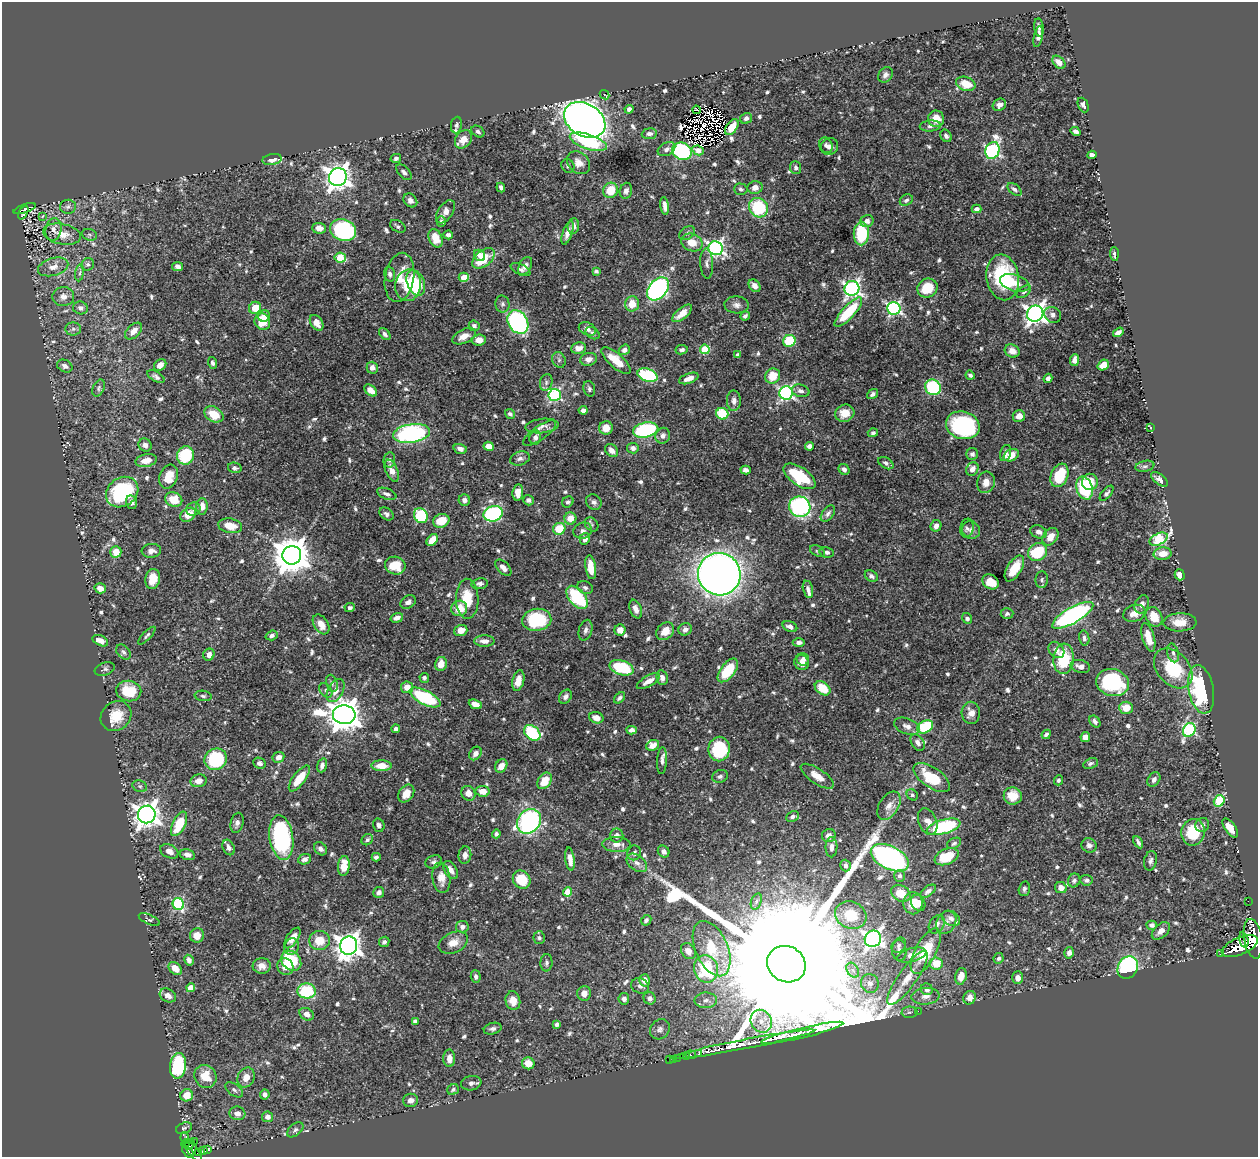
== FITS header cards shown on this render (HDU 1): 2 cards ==
NAXIS1  =                 1256
NAXIS2  =                 1155

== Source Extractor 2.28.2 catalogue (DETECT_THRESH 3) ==
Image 1256 x 1155 px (HDU 1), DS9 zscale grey, 1 PNG px = 1 image px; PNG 1260 x 1159 px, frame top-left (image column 1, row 1155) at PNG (2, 2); each listed source drawn as its Kron ellipse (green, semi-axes under 4 px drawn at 4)
Background 0.414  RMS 0.0084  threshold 0.0253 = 3 sigma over >= 5 px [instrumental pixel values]
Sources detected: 782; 4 with non-positive FLUX_AUTO (blend fragments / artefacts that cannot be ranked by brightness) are neither listed nor drawn; of the other 778, the 500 brightest by FLUX_AUTO listed and drawn (278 fainter detections omitted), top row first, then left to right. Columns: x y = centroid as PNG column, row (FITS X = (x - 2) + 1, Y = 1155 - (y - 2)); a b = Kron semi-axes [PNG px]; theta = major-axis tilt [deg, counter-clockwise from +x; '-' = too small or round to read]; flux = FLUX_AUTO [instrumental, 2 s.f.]
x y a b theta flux
1039 28 9 4 -83 1.9
1038 37 11 4 77 3.2
1059 62 7 5 -46 4.1
885 75 8 6 52 2.1
966 84 10 7 -19 10
605 95 5 2 - 1.3
999 105 7 6 - 2.8
1083 105 8 5 -66 1.9
629 109 4 4 - 2.4
696 110 4 2 - 1.7
746 118 6 5 - 1.9
936 119 8 8 - 8
585 120 22 16 -31 550
456 125 8 5 82 1.6
930 126 10 5 5 2.1
732 127 9 5 56 7.2
478 131 7 5 -33 1.4
1076 131 5 4 - 2.1
649 134 7 5 6 2
946 136 6 5 - 1.7
463 139 10 7 53 7.1
588 142 19 7 -18 46
826 145 8 6 -63 1.9
829 147 9 8 - 2.6
666 149 9 6 28 2.4
698 150 6 4 -28 2.5
992 150 9 7 71 110
682 151 10 8 -24 64
1092 155 4 4 - 2.7
396 158 5 4 - 1.7
272 160 10 5 9 3.2
579 163 13 10 -43 5
568 166 7 6 - 1.9
796 168 6 5 - 2
404 172 9 5 -47 2.2
338 177 9 8 - 510
501 187 5 4 - 1.6
755 188 7 6 - 4.2
741 189 7 6 - 1.3
1014 189 8 5 -37 1.7
610 190 8 7 - 13
626 191 8 6 76 2.3
410 200 7 6 - 2.6
906 200 7 5 30 1.5
665 206 9 4 -82 2.9
68 207 8 7 - 1.9
758 208 10 9 - 36
25 209 11 4 19 95
976 209 5 4 - 2.5
445 212 13 7 56 5
23 213 7 3 63 17
43 216 4 3 - 1.3
867 221 7 6 - 3.1
441 222 5 4 - 1.5
398 226 8 5 -31 1.5
573 226 8 5 84 2.8
319 228 7 5 -3 4.6
53 230 11 7 79 3.5
343 230 13 10 -22 81
568 233 12 5 71 3.8
687 233 9 6 36 1.7
861 233 12 7 89 30
62 234 19 10 -11 7.8
89 235 7 6 - 1.4
448 235 4 4 - 2.1
436 238 9 6 -66 8.5
692 242 11 8 -22 7.5
716 248 7 7 - 160
1114 254 7 3 -86 1.6
480 255 6 5 - 2.4
340 257 6 5 - 16
484 258 13 8 38 16
707 263 15 6 -88 2.2
88 264 6 6 - 1.4
525 266 10 6 62 3.6
53 267 15 8 15 5
178 267 5 4 - 2.3
521 269 10 5 -27 1.6
596 271 4 3 - 1.6
80 273 8 4 81 1.4
390 274 7 5 -73 1.5
399 277 25 14 80 11
464 277 5 4 - 7.9
1003 277 23 16 -81 49
416 283 13 8 -68 23
1015 283 15 8 -17 6
408 285 16 13 79 32
754 286 7 5 -53 3.7
852 288 7 7 - 160
927 288 10 9 - 15
658 289 13 9 49 140
1024 292 8 5 36 1.4
63 296 11 9 5 4
502 304 8 7 - 1.5
632 304 7 7 - 9.3
736 305 12 8 -4 2.8
80 308 7 6 - 2.6
255 308 6 6 - 9.7
894 308 6 6 - 120
848 312 19 6 47 29
682 313 12 5 39 6.9
1035 314 8 8 - 350
1053 315 9 7 -34 2.6
264 316 6 5 - 3.6
745 316 5 4 - 1.3
262 322 8 7 - 15
518 322 12 9 -58 94
317 323 8 6 -56 5
474 326 5 5 - 1.6
73 329 8 6 1 1.6
587 329 9 6 -25 2.8
134 331 10 6 43 4.9
1118 332 6 4 34 3
593 333 7 5 -34 1.4
385 334 7 4 -50 1.9
464 336 13 7 26 5.3
479 340 7 5 5 4.1
789 341 6 6 - 26
578 348 7 5 7 3.9
705 349 5 4 - 30
624 350 6 5 - 2.4
682 350 6 4 11 1.7
1012 351 8 6 -27 5.4
738 355 4 3 - 1.4
589 359 8 6 14 3.4
559 360 8 6 -66 1.6
1075 360 6 4 83 3.1
616 361 18 7 -41 11
212 363 6 4 -70 1.5
160 365 7 5 41 3.8
1103 365 6 5 - 6.3
65 366 8 6 -26 2
372 368 6 5 - 2.9
647 375 10 6 -18 45
970 375 5 4 - 1.6
773 376 8 7 - 11
156 377 9 5 -31 1.7
689 378 10 5 20 4
1048 378 4 4 - 3.1
546 383 8 6 76 1.8
933 387 8 7 - 47
99 388 9 5 64 1.4
589 389 8 5 -73 1.4
371 390 7 5 -40 5.3
801 391 9 6 -15 2.3
786 393 7 6 - 130
872 394 6 4 38 1.7
555 395 6 6 - 87
734 401 10 7 90 3
583 410 4 4 - 2.5
845 413 10 8 24 7.1
214 414 10 7 -30 11
510 414 5 4 - 1.4
722 414 6 6 - 21
1019 416 6 6 - 4.9
963 425 17 13 -15 76
542 426 17 7 6 3
606 428 7 6 - 7.2
1150 428 4 3 - 1.6
646 430 13 7 12 71
411 433 18 9 8 87
539 433 19 7 35 3
873 433 5 4 - 1.3
663 436 8 7 - 2.4
535 437 7 6 - 2.2
145 445 7 6 - 2.2
489 446 5 4 - 7
809 446 4 4 - 1.9
633 448 6 5 - 2.2
460 449 7 4 -16 2.6
612 450 7 5 -45 3.6
1006 453 8 5 75 2.1
972 454 6 6 - 1.7
185 455 9 8 - 25
1011 455 8 5 27 7.6
520 459 10 7 16 2.4
389 460 7 6 - 1.5
146 461 11 6 11 6.2
886 463 8 5 -31 1.5
1145 466 9 5 12 1.5
235 468 7 5 -14 1.3
844 469 6 5 - 2
972 469 7 6 - 4.4
746 470 5 4 - 2.1
392 471 11 6 -66 4.8
1059 475 12 8 68 19
799 476 18 9 -34 28
168 477 12 8 70 10
1159 479 10 5 -39 2.3
986 482 11 9 75 4.9
1090 482 8 8 - 6.3
1084 488 12 8 -71 46
122 492 17 14 37 56
518 492 8 5 82 6.1
1107 493 9 4 49 1.5
387 494 10 5 -22 2.5
174 500 9 7 -22 12
464 500 6 5 - 2.6
529 500 5 5 - 2.1
132 502 7 5 -77 2.5
568 502 6 5 - 1.4
594 502 8 7 - 1.9
202 506 8 5 84 4.2
800 507 11 10 - 93
193 509 7 6 - 1.7
386 514 8 5 -36 1.8
493 514 9 7 16 81
828 514 9 5 53 1.9
188 515 8 6 37 8.5
421 516 8 6 -58 38
570 518 6 6 - 7.2
441 521 8 6 22 12
592 525 8 6 -49 1.4
230 526 12 7 -10 7.9
936 526 6 5 - 2.7
967 528 9 6 78 1.6
559 529 6 6 - 17
971 530 9 8 - 2.7
583 531 9 8 - 2.3
1038 532 8 6 -21 2.8
1050 537 9 7 54 5.8
585 539 6 5 - 3.3
1159 539 9 5 27 45
432 540 7 5 51 8.3
151 551 10 7 6 3.3
817 551 8 5 -26 1.3
116 552 6 5 - 8
827 552 7 5 -13 1.5
1037 552 10 8 36 24
1163 554 9 6 3 6.2
292 555 9 9 - 1500
395 566 10 9 - 14
591 567 12 5 -81 9.5
503 568 10 5 -46 3.4
1014 568 14 7 59 12
719 574 21 21 - 570
1180 575 5 5 - 5.4
871 576 7 5 -30 1.9
153 579 10 7 80 8.5
1042 580 8 6 86 1.6
991 582 9 7 -37 9.3
480 584 8 5 8 2.2
585 587 8 6 -23 1.7
100 588 6 5 - 4.5
808 589 9 5 -77 2.1
577 597 14 8 -49 41
467 599 20 11 -89 16
408 602 8 6 28 2.6
1142 604 9 6 67 3
350 608 5 4 - 1.4
459 608 8 7 - 10
636 609 10 6 -68 3.6
1134 613 11 8 20 5.4
1007 614 6 5 - 1.6
1073 615 23 7 30 130
1154 617 10 8 -61 8.6
397 618 6 4 19 2.8
967 618 5 4 - 1.7
537 620 14 11 9 36
1180 622 16 9 2 8.3
321 624 11 7 -57 5.9
790 626 8 5 -25 2.5
685 629 7 6 - 2.4
461 630 7 5 18 5.7
585 630 10 6 74 2.4
620 630 5 5 - 4.4
665 631 10 7 43 6.4
272 635 6 4 20 1.8
147 636 11 4 46 1.5
1148 637 14 6 -74 7.3
1084 638 7 5 -78 1.7
100 641 8 5 -24 4.3
484 641 10 5 0 3.4
799 643 6 4 0 2.1
1056 650 9 7 -47 2.9
123 652 9 6 -48 1.8
1173 653 9 5 -75 1.9
209 655 6 5 - 3.4
803 659 6 6 - 2.9
1064 659 15 10 86 25
802 663 8 7 - 4.2
441 664 7 5 76 6.5
1080 666 10 6 -15 3.8
621 668 12 7 -17 32
1173 668 22 16 -48 30
105 669 10 6 17 1.5
728 670 14 7 52 20
424 678 5 4 - 1.4
662 678 8 5 -78 2.6
518 681 10 5 76 6.3
648 681 13 5 30 4.8
332 683 8 5 -71 1.6
1112 683 16 13 -16 51
407 687 6 6 - 6.3
823 688 8 6 -36 15
1201 689 24 12 -79 75
326 690 8 5 -53 1.6
129 691 12 10 -9 15
336 691 12 7 62 5.1
203 696 8 5 -8 1.3
425 697 17 7 -27 43
565 697 7 6 - 2
620 698 6 4 44 1.5
475 704 7 4 -23 4.9
1126 708 7 6 - 8.5
971 713 11 9 -87 4.3
344 715 11 9 -5 1100
116 716 16 14 42 12
596 718 7 5 -22 4.6
1095 722 7 4 -55 1.7
907 726 13 8 -21 3.4
925 727 8 6 26 34
396 729 4 4 - 1.8
631 730 5 4 - 2.4
1189 730 7 6 - 70
532 733 9 6 -39 44
1046 734 5 3 - 1.4
1085 737 5 5 - 4.9
918 743 9 6 -56 2.6
653 745 6 5 - 5.1
719 749 12 10 80 34
475 753 7 5 53 3.4
278 757 6 5 - 3
216 759 11 10 - 51
662 761 13 5 87 2.3
259 763 6 5 - 2.2
1091 763 7 5 24 1.4
322 765 7 4 73 2.3
381 766 10 5 -1 7.9
501 766 7 5 56 5.5
720 776 8 6 22 1.8
817 776 19 7 -34 6.7
299 778 15 6 53 14
932 778 21 10 -34 22
1058 780 5 4 - 1.3
1154 780 8 5 55 2.5
199 781 8 6 13 3.9
545 781 9 6 56 11
140 786 7 5 -21 1.3
483 791 7 5 -7 6
406 793 10 7 53 6.3
468 793 8 7 - 4.4
912 795 6 5 - 1.4
1013 796 9 8 - 9.8
1219 801 6 5 - 37
889 806 15 9 57 5.3
147 814 9 8 - 550
792 816 6 5 - 1.8
529 821 13 11 51 120
928 821 14 9 -69 4.8
237 823 10 6 76 2.5
179 824 13 6 64 20
379 825 7 6 - 2.2
1202 825 7 6 - 2
944 827 17 7 15 54
1230 828 11 5 -55 9.8
1193 832 13 11 77 22
496 834 4 4 - 1.5
829 835 7 6 - 2.7
617 836 7 6 - 3.2
281 838 22 11 -81 77
367 840 6 5 - 1.5
1138 842 6 3 -62 1.5
954 843 7 5 27 1.4
617 844 14 7 -1 4.6
1089 845 8 7 - 2.3
229 847 8 5 -66 2.3
831 847 10 6 89 3.4
320 849 7 5 -47 2.1
169 851 10 6 -28 3.7
664 851 6 5 - 2.7
634 853 7 6 - 2.3
187 855 7 5 -15 2.9
465 855 9 6 83 2.9
376 857 4 4 - 1.4
947 857 12 7 23 18
890 858 20 11 -27 180
304 859 6 5 - 2.5
570 859 11 4 -82 5.6
1150 861 10 6 76 1.9
434 862 8 6 17 1.7
637 863 11 7 -37 3.4
845 865 6 5 - 1.8
344 866 10 5 84 9.8
451 870 10 6 -57 3.8
899 876 6 5 - 1.7
441 878 15 9 -83 6.7
522 880 9 8 - 14
1074 880 7 6 - 1.7
1086 880 6 5 - 1.8
1061 888 6 5 - 4.7
1024 889 7 5 74 1.3
928 891 9 5 36 2
379 892 5 5 - 2.2
567 892 4 4 - 17
901 893 10 7 -29 11
756 901 8 5 71 1.8
1248 901 2 2 - 3
913 903 11 9 -89 8
918 903 8 7 - 3.4
178 904 6 5 - 56
851 915 16 13 -27 16
951 918 9 7 -31 2.5
149 919 11 5 -24 1.4
646 920 6 4 44 1.6
946 922 12 9 59 3.8
937 924 10 7 58 2.2
1152 925 5 4 - 1.9
462 927 6 6 - 2.4
1161 931 10 6 43 3.8
197 935 7 7 - 6.7
292 938 12 5 56 5.7
539 938 6 5 - 1.3
873 939 8 8 - 220
1253 939 20 9 -80 2300
1244 940 8 3 -76 430
319 941 10 9 - 10
384 942 5 5 - 1.4
453 943 15 10 24 6.3
899 945 8 6 49 1.4
349 946 9 8 - 530
1240 946 19 8 23 1700
292 947 8 7 - 2.2
712 949 29 16 -67 23
899 950 10 7 -85 2.5
688 951 8 6 -54 4
926 951 25 10 62 24
1069 953 6 5 - 2.7
1221 954 3 3 - 39
912 955 15 7 15 6.4
999 958 5 5 - 1.5
189 960 6 4 -59 2.4
291 961 11 9 -46 30
546 963 9 6 88 1.7
936 963 6 6 - 12
786 964 20 18 -31 84000
262 966 9 8 - 4.1
285 967 8 8 - 5.6
1128 967 12 9 61 68
175 968 7 5 -44 6.7
706 969 14 12 -75 38
853 970 8 5 -58 2.4
476 976 6 5 - 1.6
961 976 8 5 76 6.6
908 978 32 9 55 10
1018 978 6 5 - 3.1
645 980 6 5 - 4.8
870 983 9 8 - 4.4
640 986 9 7 -21 2
191 988 4 4 - 8.8
927 989 6 5 - 2.8
307 991 9 7 -4 35
584 993 7 7 - 4.2
168 995 8 6 -30 3.1
925 996 14 8 4 4.1
650 998 6 6 - 2.1
970 998 7 6 - 4.8
624 999 6 5 - 2.3
706 1000 11 8 1 3.3
513 1001 9 7 -79 6.7
918 1011 2 2 - 6.9
910 1012 8 5 -1 1.5
307 1014 7 5 -33 3.4
415 1021 4 4 - 1.5
761 1021 12 10 -56 7.2
557 1024 4 4 - 1.8
493 1029 9 5 15 2
660 1029 10 9 - 2.5
802 1033 42 5 13 1400
743 1044 73 4 11 2200
699 1054 3 3 - 69
691 1055 5 3 - 27
686 1056 2 2 - 5.2
449 1058 8 6 -90 4.2
678 1058 3 2 - 1.6
669 1059 2 2 - 5.2
673 1059 2 2 - 2.7
528 1063 6 6 - 7.1
178 1066 13 8 84 40
205 1076 12 10 -51 10
246 1077 10 8 64 5.7
471 1083 10 7 8 2.3
234 1090 10 5 -37 1.8
453 1090 6 5 - 1.5
265 1094 5 5 - 2.2
187 1095 6 6 - 8.5
411 1100 7 6 - 2.7
237 1113 8 7 - 3.8
268 1117 5 5 - 2.8
184 1128 8 5 23 1.5
295 1130 9 5 40 1.6
185 1138 6 4 -81 33
194 1141 2 2 - 18
186 1143 4 3 - 37
189 1144 6 3 50 53
193 1150 13 5 -55 200
207 1150 4 3 - 59
203 1151 4 3 - 65
188 1152 7 4 -45 280
198 1152 3 2 - 36
At the frame edge (FLAGS 8, measured only in part): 1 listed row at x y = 1253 939
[278 fainter detections neither listed nor drawn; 4 non-positive-flux detections neither listed nor drawn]